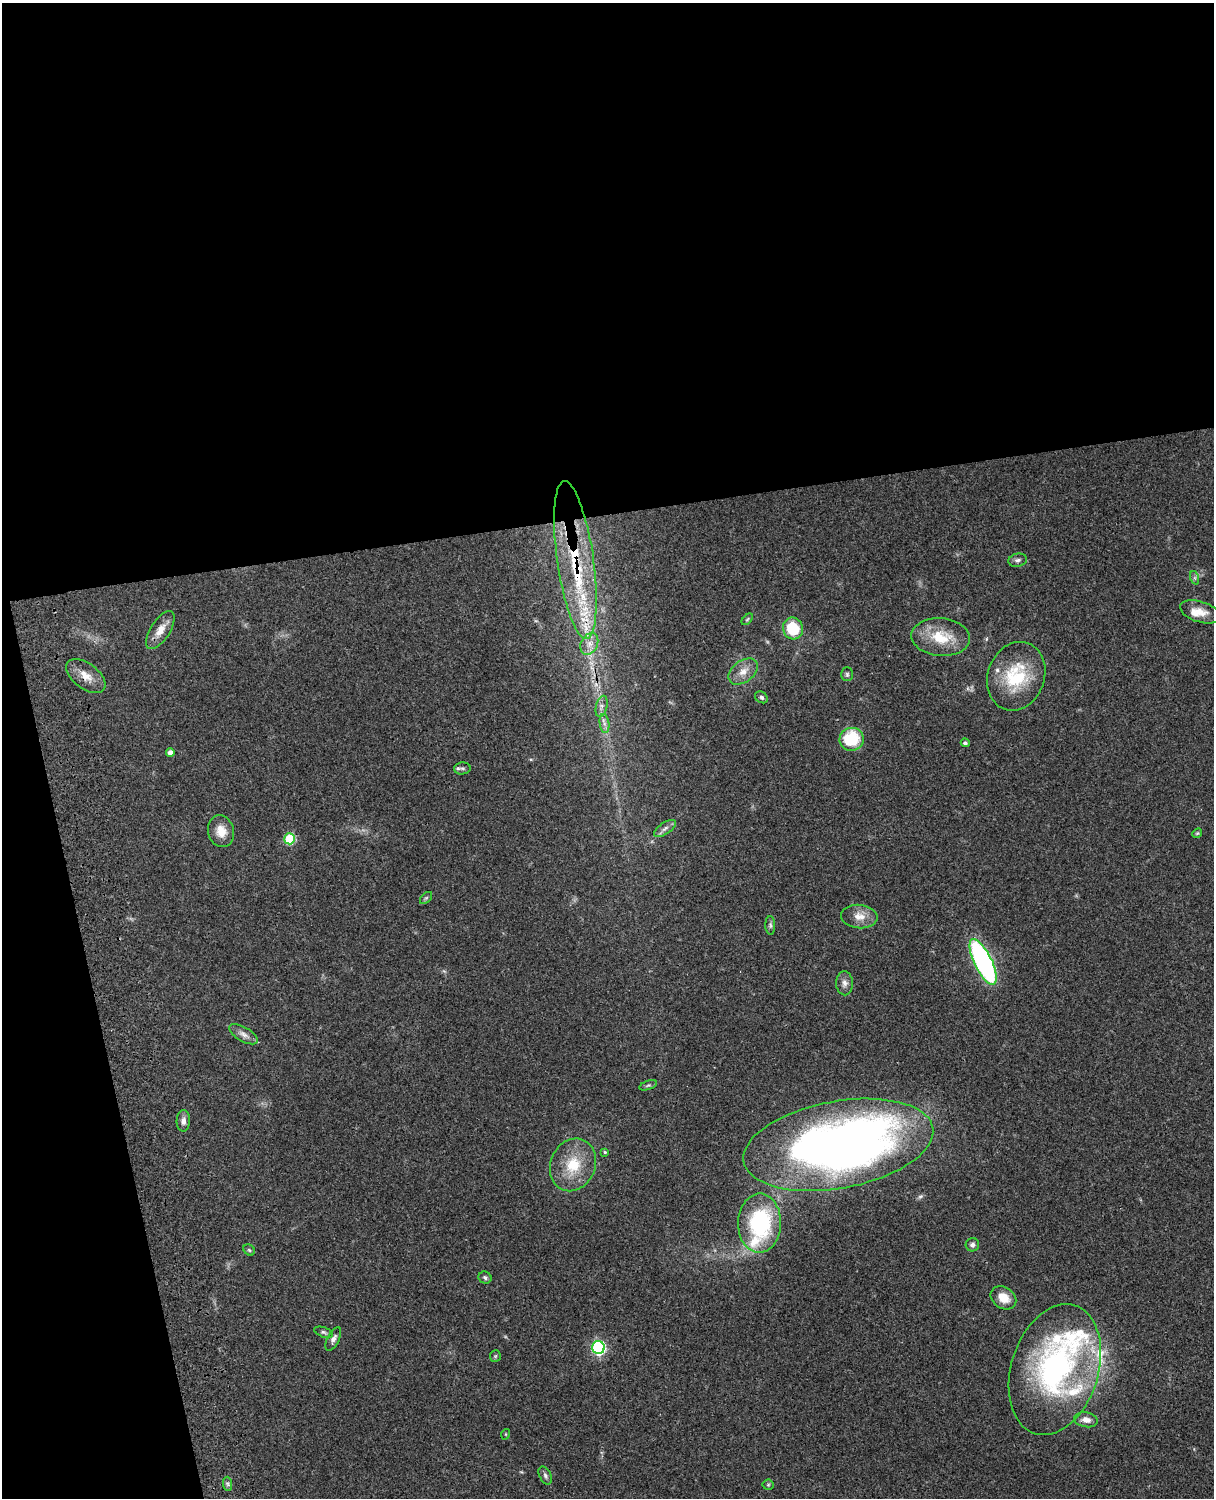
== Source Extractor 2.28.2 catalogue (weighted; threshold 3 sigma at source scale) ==
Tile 1 of 4 x 3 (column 1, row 1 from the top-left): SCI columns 122-1333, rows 3268-4763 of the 5087 x 4926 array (HDU 1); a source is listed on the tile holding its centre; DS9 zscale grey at full resolution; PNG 1216 x 1500 px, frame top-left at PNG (2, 3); each listed source drawn as its Kron ellipse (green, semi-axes under 4 px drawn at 4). Shown black and unused: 39% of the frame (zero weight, under 3 of 4 exposures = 6% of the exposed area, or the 3 px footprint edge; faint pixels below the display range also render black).
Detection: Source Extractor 2.28.2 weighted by HDU 2 'WHT'; one run over the whole footprint, this tile lists its part. Background 0.104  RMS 0.0065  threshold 0.0292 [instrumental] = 3 sigma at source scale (4.5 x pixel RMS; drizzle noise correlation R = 1.50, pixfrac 1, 0.05/0.05 arcsec/px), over >= 5 px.
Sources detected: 62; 1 inside a brighter object's white glare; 1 cosmic-ray / hot-pixel residue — neither listed nor drawn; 10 inside a brighter listed object's ellipse — not listed separately; the other 50 listed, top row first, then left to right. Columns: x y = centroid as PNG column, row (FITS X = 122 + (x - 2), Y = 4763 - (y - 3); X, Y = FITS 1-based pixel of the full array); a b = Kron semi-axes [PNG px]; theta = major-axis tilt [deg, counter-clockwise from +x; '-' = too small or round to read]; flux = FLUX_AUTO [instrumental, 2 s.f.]
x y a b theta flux
575 560 80 18 -82 71
1018 560 9 6 10 1.9
1195 578 7 4 -72 1.2
1200 612 21 10 -18 8.3
747 619 7 4 45 0.88
793 628 11 10 - 24
160 630 21 9 57 7.3
941 637 29 19 -5 21
589 644 11 8 63 4.8
743 671 16 10 38 7.2
847 674 7 5 -89 1.3
86 676 22 12 -37 9
1016 676 35 28 70 37
761 697 7 5 -35 1.5
602 706 11 5 77 2.7
604 724 9 4 -82 2.4
852 739 12 11 - 28
965 743 4 4 - 1.5
170 752 4 4 - 2.7
462 768 8 6 4 1.7
665 828 12 5 35 2.7
221 831 16 13 -74 8.7
1197 833 5 4 - 0.75
290 839 5 5 - 40
426 898 7 4 44 1.1
859 916 18 11 -6 7.7
770 925 9 5 -89 1.4
983 962 25 9 -64 160
844 983 12 8 -88 3.3
243 1034 16 7 -29 4
648 1085 9 4 18 1.1
183 1121 10 6 89 3.1
838 1145 96 43 10 540
605 1152 4 3 - 0.84
573 1165 27 22 67 23
759 1223 29 21 89 67
972 1245 7 6 - 2.2
249 1250 6 5 - 0.99
485 1278 6 6 - 1.4
1003 1298 14 10 -34 9.3
324 1332 9 5 -20 1.4
333 1339 13 6 63 2.8
598 1347 6 6 - 100
495 1356 6 5 - 0.92
1055 1370 67 43 73 160
1086 1420 12 7 -9 4.7
506 1434 5 3 - 0.56
545 1475 10 6 -63 1.9
228 1484 7 4 -89 1.4
768 1485 5 5 - 0.91
Overlapping masked pixels (flux is a lower limit): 3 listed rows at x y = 575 560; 589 644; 86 676